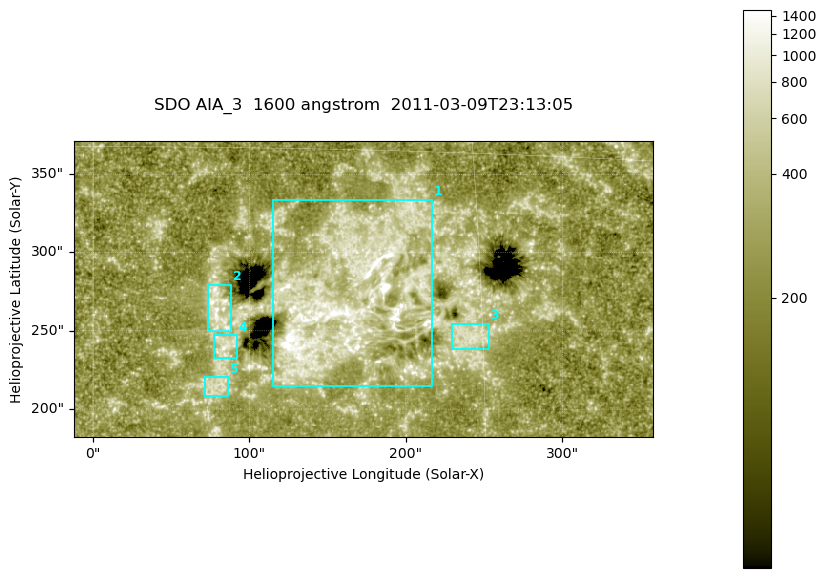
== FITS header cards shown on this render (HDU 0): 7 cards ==
TELESCOP= 'SDO     '           /
INSTRUME= 'AIA_3   '           /
WAVELNTH=                 1600 /
WAVEUNIT= 'angstrom'           /
DATE-OBS= '2011-03-09T23:13:05.126' /
CTYPE1  = 'HPLN-TAN'           /
CTYPE2  = 'HPLT-TAN'           /

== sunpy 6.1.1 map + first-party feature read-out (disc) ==
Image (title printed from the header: SDO AIA_3  1600 angstrom  2011-03-09T23:13:05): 607 x 311 px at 0.609 arcsec/px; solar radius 967 arcsec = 1586 px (partial field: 2.4% of the solar disc is inside the frame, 100% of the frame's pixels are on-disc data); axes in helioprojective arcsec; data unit not stated in the header (colour bar unlabelled)
Pointing: header CRPIX1/2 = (2052.59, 2044.23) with CRVAL1/2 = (0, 0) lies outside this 607 x 311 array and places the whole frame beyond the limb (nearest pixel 1.42 R_sun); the SolarSoft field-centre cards XCEN/YCEN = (172.7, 276.7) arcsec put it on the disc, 1890 arcsec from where CRPIX/CRVAL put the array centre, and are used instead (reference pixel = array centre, CRVAL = XCEN/YCEN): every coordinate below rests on XCEN/YCEN
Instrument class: DISC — disc imager (sunpy class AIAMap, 1600 A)
Bright regions (active regions / flare kernels): reference = the on-disc median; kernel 5 px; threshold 5 sigma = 409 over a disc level ~251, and >= 1.15x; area >= 188 px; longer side >= 4 px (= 2.4 arcsec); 5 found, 5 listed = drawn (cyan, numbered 1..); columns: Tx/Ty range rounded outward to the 2 arcsec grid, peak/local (2 s.f.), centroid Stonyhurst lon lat
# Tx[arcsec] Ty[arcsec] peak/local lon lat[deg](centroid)
1 114..218 214..334 24 +10 +9
2 72..90 248..280 5.4 +5 +9
3 228..254 238..256 3.5 +14 +8
4 76..92 232..248 4.5 +5 +7
5 72..88 208..222 3.2 +5 +6